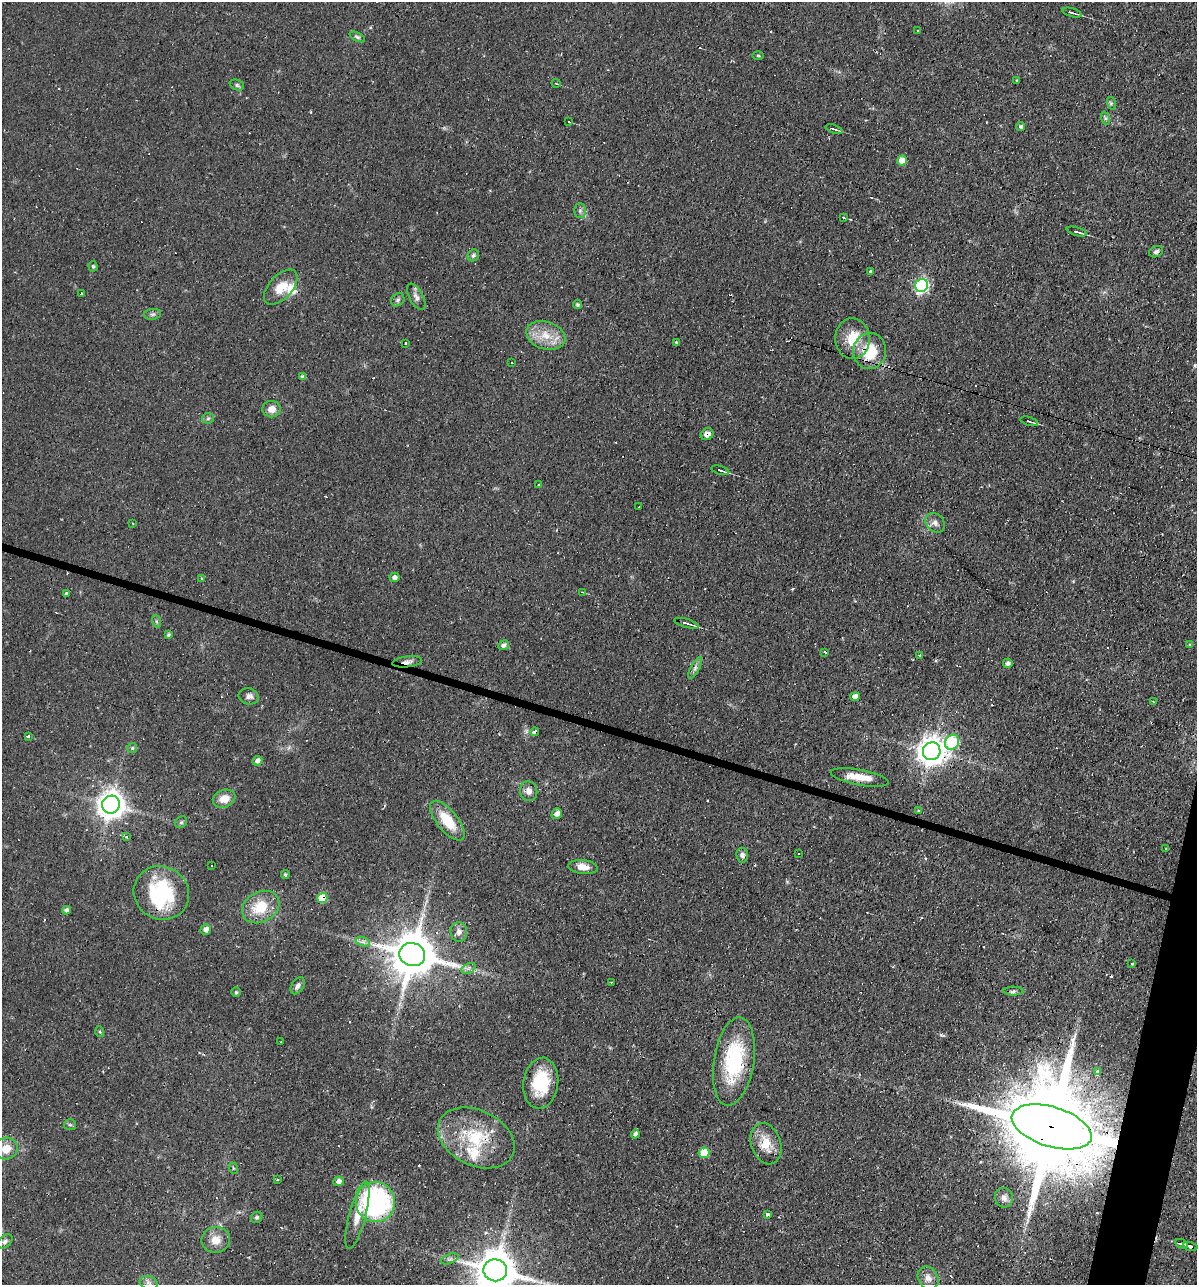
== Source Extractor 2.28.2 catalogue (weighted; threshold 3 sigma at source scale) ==
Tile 6 of 4 x 4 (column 2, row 2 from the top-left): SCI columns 1446-2640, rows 2565-3847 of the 5156 x 5129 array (HDU 1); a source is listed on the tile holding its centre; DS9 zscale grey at full resolution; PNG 1199 x 1287 px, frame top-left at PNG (2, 2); each listed source drawn as its Kron ellipse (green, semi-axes under 4 px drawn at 4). Shown black and unused: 2% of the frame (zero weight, under 2 of 3 exposures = <1% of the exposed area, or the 3 px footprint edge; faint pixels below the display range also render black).
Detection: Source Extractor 2.28.2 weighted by HDU 2 'WHT'; one run over the whole footprint, this tile lists its part. Background 0.066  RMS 0.0053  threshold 0.0236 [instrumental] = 3 sigma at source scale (4.5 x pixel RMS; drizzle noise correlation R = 1.50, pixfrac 1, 0.05/0.05 arcsec/px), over >= 5 px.
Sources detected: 152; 1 too faint to see at this stretch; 23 cosmic-ray / hot-pixel residue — neither listed nor drawn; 5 inside a brighter listed object's ellipse — not listed separately; the other 123 listed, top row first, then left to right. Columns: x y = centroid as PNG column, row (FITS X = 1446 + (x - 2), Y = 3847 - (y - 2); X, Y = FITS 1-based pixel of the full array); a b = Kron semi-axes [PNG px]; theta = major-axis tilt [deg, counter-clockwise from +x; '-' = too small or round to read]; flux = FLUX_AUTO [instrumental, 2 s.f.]
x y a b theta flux
1072 13 10 2 -17 1.7
918 31 3 3 - 1.4
357 37 8 4 -25 1.1
758 56 6 3 -1 0.54
1016 80 3 2 - 0.56
556 83 4 3 - 0.39
237 85 7 5 -21 1.1
1111 103 6 4 -74 0.75
1105 118 7 4 -71 0.87
569 122 3 2 - 0.39
1021 127 4 4 - 1.4
834 129 9 3 -19 1
902 160 5 5 - 7.4
580 211 7 6 - 1.5
843 217 3 2 - 0.58
1077 232 10 2 -16 2.7
1156 252 7 5 24 1.4
473 255 6 5 - 1.3
93 266 5 4 - 0.74
871 271 3 3 - 1.2
922 285 6 6 - 99
281 287 21 11 47 9
81 294 3 3 - 3.2
416 297 14 7 -61 2.5
398 300 7 6 - 1.3
577 305 5 4 - 1.1
153 314 8 5 6 1.1
546 335 20 13 -17 11
852 339 20 17 -88 13
676 342 4 3 - 0.63
406 343 3 2 - 0.8
870 351 18 16 85 20
512 363 3 3 - 1.4
303 377 4 4 - 2
272 409 9 8 - 4.6
208 418 6 5 - 0.91
1029 421 9 3 -16 1
707 434 6 5 - 4.3
720 470 9 2 -16 1.5
538 485 3 3 - 1.3
639 507 3 3 - 0.53
133 523 3 2 - 0.52
935 523 10 8 -46 2.6
394 577 5 4 - 2.1
202 578 4 3 - 0.5
582 592 4 3 - 0.42
66 593 4 3 - 1.2
156 621 6 4 -71 0.84
686 623 13 3 -16 1.6
168 635 4 3 - 0.99
1190 644 4 3 - 0.51
504 645 5 5 - 1.8
825 652 4 2 - 0.69
920 655 3 3 - 1.2
407 662 15 5 7 2.8
1008 663 5 4 - 1.8
695 668 12 4 60 1.9
249 696 10 8 -16 2.5
855 696 5 4 - 3.5
1154 702 3 2 - 0.44
535 732 4 4 - 4.1
29 736 3 3 - 5.4
952 742 8 6 56 41
132 748 5 5 - 0.77
932 751 9 8 - 680
257 761 5 4 - 2.3
860 777 29 7 -11 8.3
529 791 10 8 -74 3
224 799 11 8 21 6.2
111 805 9 8 - 620
919 811 3 3 - 0.52
557 814 5 5 - 2.7
447 821 24 10 -51 15
181 822 6 5 - 0.84
126 837 4 3 - 1.1
1166 849 3 3 - 0.38
798 854 2 2 - 0.54
742 855 7 6 - 1.9
212 865 3 3 - 0.93
583 867 15 7 -7 5.2
285 875 4 4 - 0.95
161 893 28 26 -32 40
322 898 5 5 - 19
261 907 20 15 30 16
67 910 4 4 - 2
206 929 5 5 - 2.5
459 932 10 8 -85 2.9
363 942 7 4 -18 1.6
412 954 13 11 -13 2300
1132 963 3 2 - 0.6
468 968 8 4 26 1.4
611 982 2 2 - 0.42
298 986 9 6 58 1.9
1013 991 10 4 -1 1.2
236 992 5 5 - 0.69
100 1032 5 3 - 0.56
281 1042 3 2 - 0.33
734 1061 44 20 81 42
1098 1072 4 3 - 4
541 1083 25 17 82 25
70 1125 6 5 - 0.9
1052 1127 41 20 -17 15000
635 1134 5 4 - 1.5
476 1138 40 27 -26 32
766 1144 21 14 -71 10
6 1149 12 11 - 7.5
704 1153 5 5 - 16
233 1168 6 3 -72 0.62
277 1179 3 3 - 1.2
339 1181 5 4 - 2.2
1004 1198 10 9 - 3
375 1202 20 19 - 89
768 1214 4 3 - 3.4
357 1215 35 8 75 8.5
257 1217 6 5 - 0.94
216 1240 14 13 - 6.1
5 1241 9 5 40 1.5
1182 1244 6 3 -22 1
1190 1246 7 3 -16 3.4
450 1259 9 4 21 1.3
495 1270 12 11 - 1900
928 1278 12 9 -56 3.6
149 1283 9 6 -17 1.8
Overlapping masked pixels (flux is a lower limit): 11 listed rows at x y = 870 351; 707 434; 407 662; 535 732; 322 898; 412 954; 734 1061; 1052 1127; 476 1138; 375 1202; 1190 1246
Isophote crosses this tile's border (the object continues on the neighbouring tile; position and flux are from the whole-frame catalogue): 2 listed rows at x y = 5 1241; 495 1270